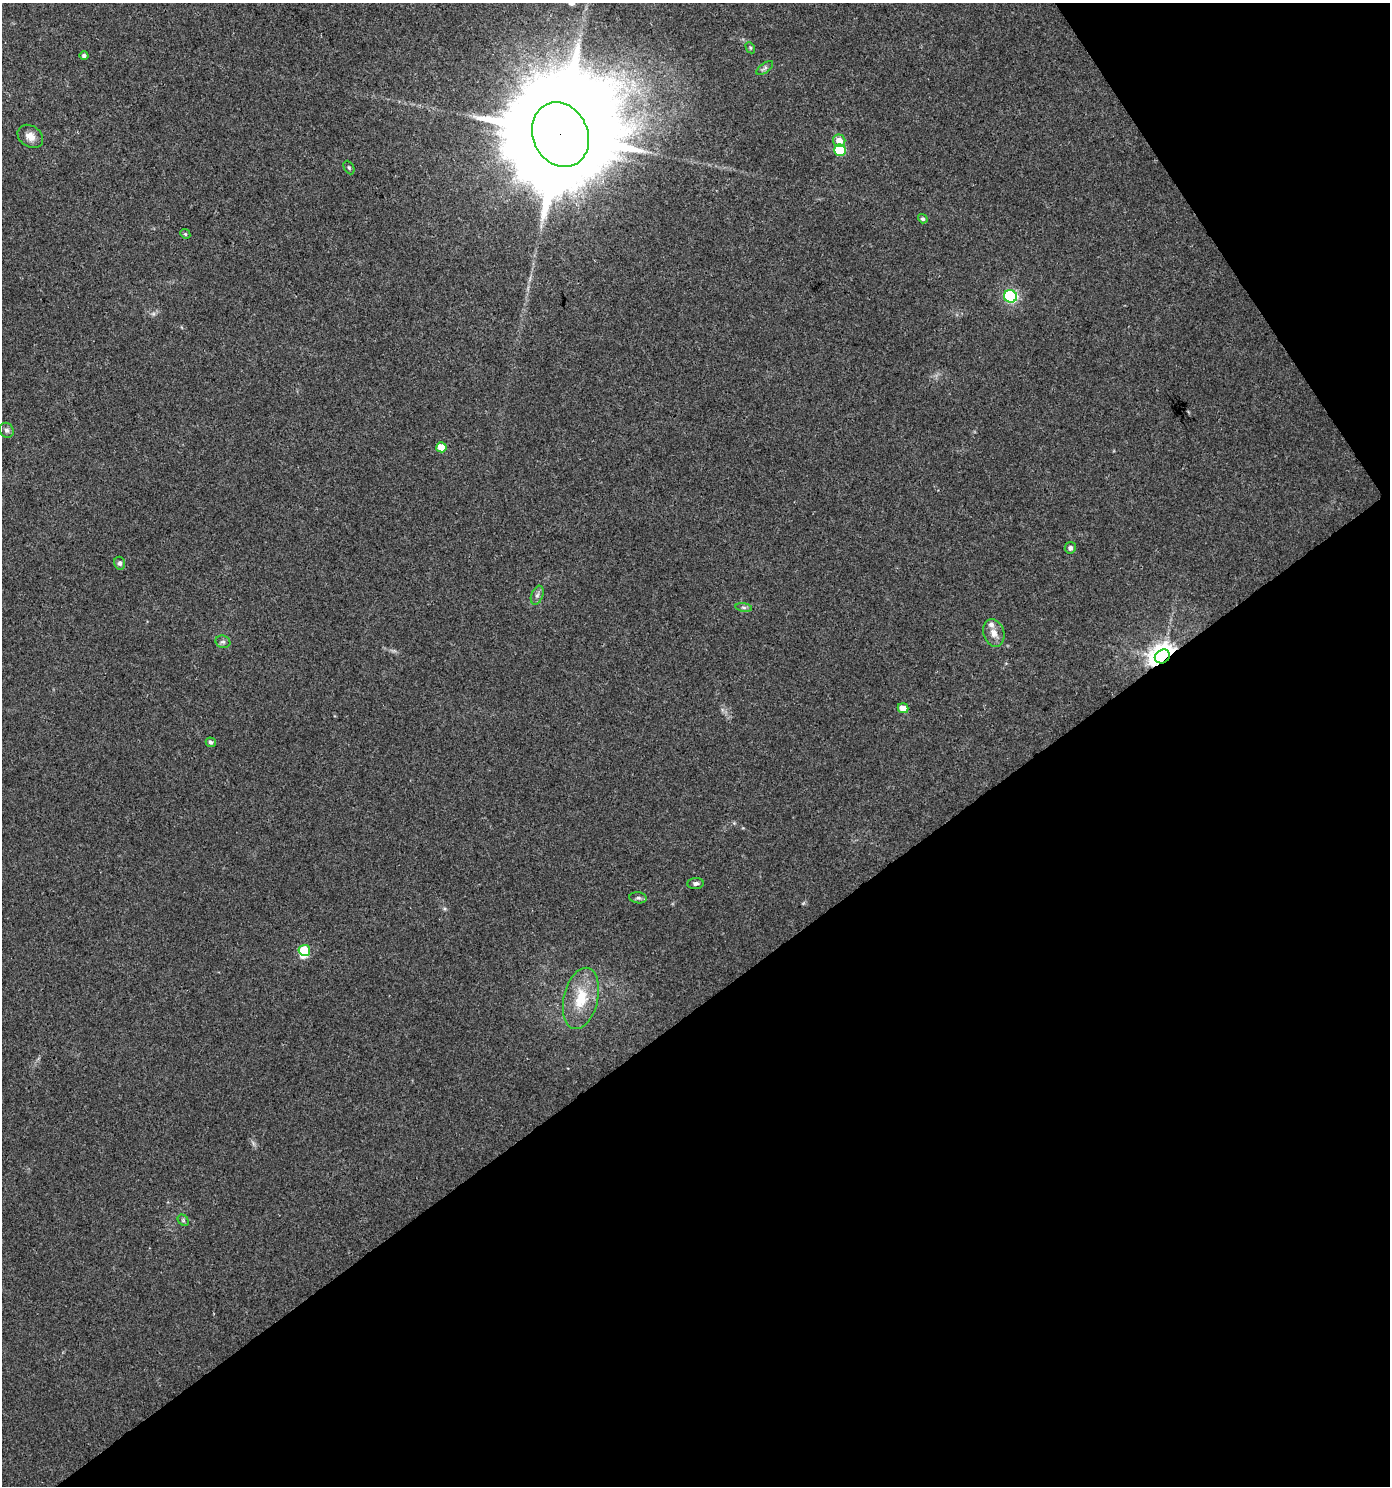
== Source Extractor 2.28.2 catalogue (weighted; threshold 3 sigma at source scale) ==
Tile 12 of 4 x 4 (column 4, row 3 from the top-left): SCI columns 4353-5740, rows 1485-2968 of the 5869 x 5943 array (HDU 1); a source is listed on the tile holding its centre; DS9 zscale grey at full resolution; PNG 1392 x 1488 px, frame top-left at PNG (2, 3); each listed source drawn as its Kron ellipse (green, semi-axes under 4 px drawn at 4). Shown black and unused: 36% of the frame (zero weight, under 3 of 4 exposures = <1% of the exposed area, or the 3 px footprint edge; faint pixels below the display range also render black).
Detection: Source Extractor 2.28.2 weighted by HDU 2 'WHT'; one run over the whole footprint, this tile lists its part. Background 0.0333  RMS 0.0033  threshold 0.015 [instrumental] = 3 sigma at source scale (4.5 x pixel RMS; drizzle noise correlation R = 1.50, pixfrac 1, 0.0396/0.0396 arcsec/px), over >= 5 px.
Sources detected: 30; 2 inside a brighter object's white glare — neither listed nor drawn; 1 inside a brighter listed object's ellipse — not listed separately; the other 27 listed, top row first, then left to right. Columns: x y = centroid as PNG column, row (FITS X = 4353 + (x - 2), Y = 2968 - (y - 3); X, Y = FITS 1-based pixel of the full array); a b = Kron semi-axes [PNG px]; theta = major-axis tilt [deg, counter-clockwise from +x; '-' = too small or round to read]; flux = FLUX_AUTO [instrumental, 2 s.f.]
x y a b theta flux
750 48 6 4 -61 0.43
84 55 4 4 - 0.85
765 68 10 4 36 0.82
560 135 33 27 -65 14000
30 136 14 10 -35 2.8
839 141 6 6 - 3.2
840 150 6 5 - 17
349 167 7 5 -63 0.55
923 219 5 4 - 0.58
185 234 5 4 - 0.42
1010 296 7 6 - 55
7 430 8 6 -57 1.1
441 447 5 5 - 6.3
1070 548 6 5 - 1
120 563 6 5 - 0.94
537 595 10 6 68 1.1
744 607 8 4 -9 0.79
994 633 14 10 -71 2.8
223 642 7 6 - 0.85
1162 656 8 6 32 420
903 708 5 5 - 3.2
211 742 5 4 - 0.91
696 883 8 5 6 0.9
638 898 8 5 -7 0.8
304 950 6 5 - 14
581 998 31 17 77 11
183 1220 6 5 - 0.6
Overlapping masked pixels (flux is a lower limit): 2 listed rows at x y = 560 135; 1162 656